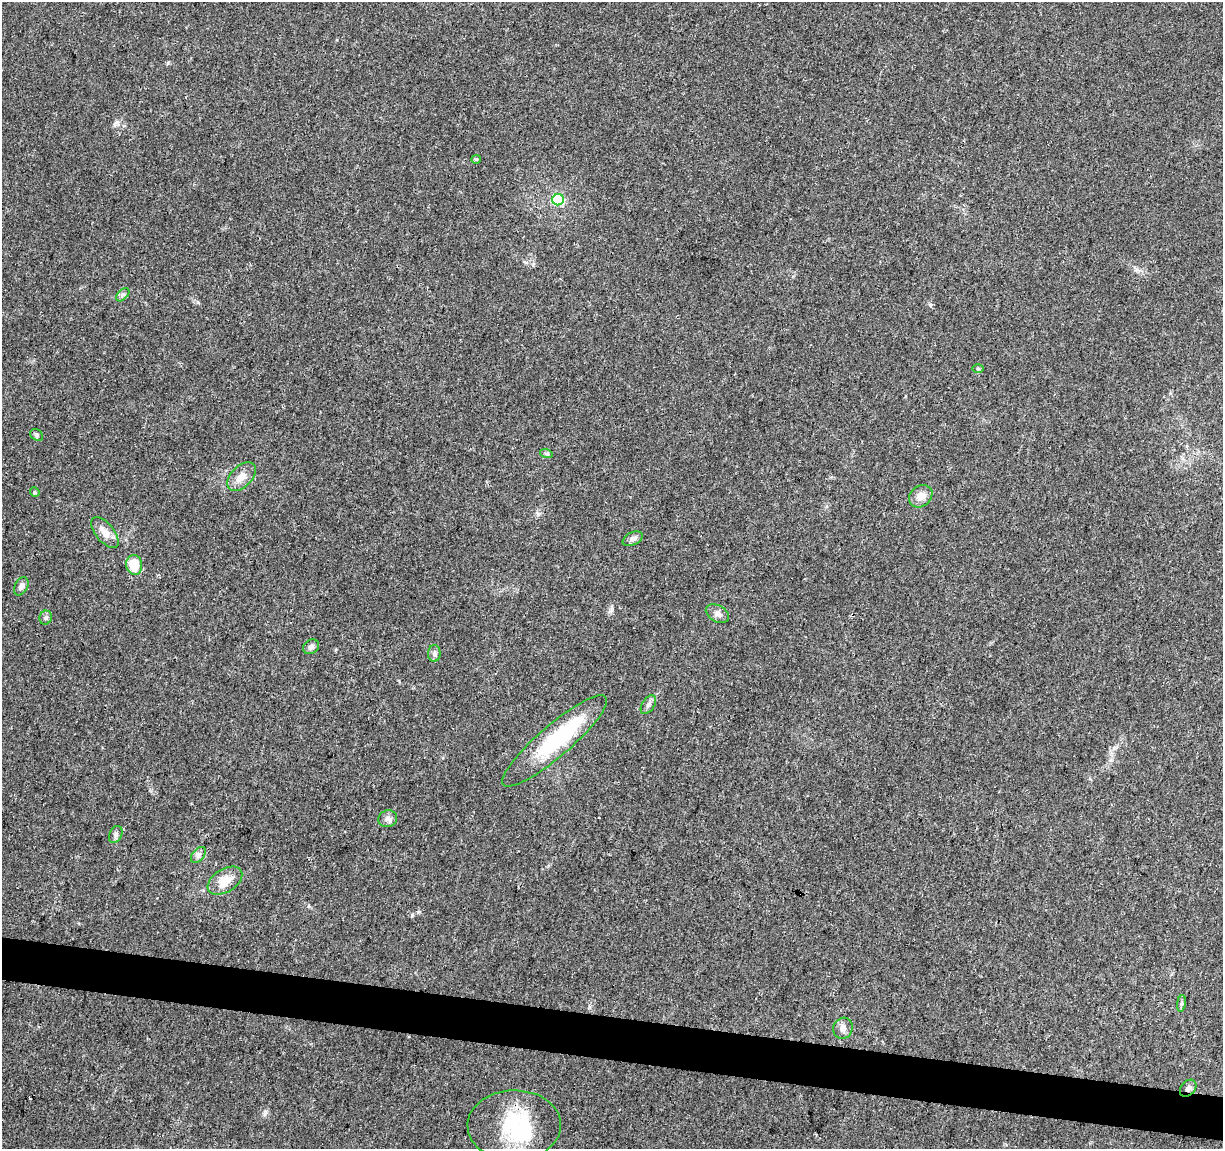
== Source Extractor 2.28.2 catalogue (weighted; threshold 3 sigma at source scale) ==
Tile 6 of 4 x 4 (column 2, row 2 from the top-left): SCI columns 1223-2443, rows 2521-3667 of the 4895 x 5100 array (HDU 1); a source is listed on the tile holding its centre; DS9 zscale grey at full resolution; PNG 1225 x 1151 px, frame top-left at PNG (2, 2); each listed source drawn as its Kron ellipse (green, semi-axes under 4 px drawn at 4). Shown black and unused: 4% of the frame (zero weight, under 3 of 4 exposures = <1% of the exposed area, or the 3 px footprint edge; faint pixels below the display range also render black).
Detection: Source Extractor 2.28.2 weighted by HDU 2 'WHT'; one run over the whole footprint, this tile lists its part. Background 0.0215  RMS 0.004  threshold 0.0182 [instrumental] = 3 sigma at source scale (4.5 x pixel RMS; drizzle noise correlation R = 1.50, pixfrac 1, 0.0396/0.0396 arcsec/px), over >= 5 px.
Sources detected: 29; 2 inside a brighter object's white glare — neither listed nor drawn; the other 27 listed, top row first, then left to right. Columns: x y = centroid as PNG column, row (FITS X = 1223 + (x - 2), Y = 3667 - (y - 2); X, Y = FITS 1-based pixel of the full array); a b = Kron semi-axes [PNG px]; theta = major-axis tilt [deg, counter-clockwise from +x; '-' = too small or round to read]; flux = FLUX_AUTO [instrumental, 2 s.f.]
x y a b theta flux
476 159 5 4 - 0.45
558 200 6 5 - 30
123 295 8 5 45 0.96
978 369 6 4 -1 0.47
37 435 7 5 -39 0.75
546 453 6 4 -18 0.75
241 476 17 10 45 4.4
35 492 5 4 - 0.52
921 496 13 10 40 3.5
105 532 19 9 -51 4.3
633 539 11 6 26 1.5
134 565 10 8 -79 9.1
21 586 10 6 62 1.5
717 614 12 8 -28 2.2
46 618 7 6 - 0.95
311 647 8 7 - 1.5
434 653 8 6 89 1.1
648 705 10 6 56 1.4
555 741 67 16 41 35
388 819 9 8 - 1.7
116 834 9 6 63 1.2
198 855 9 6 50 1.4
225 881 19 11 32 7
1181 1003 8 4 81 0.87
843 1028 11 9 63 2.4
1188 1088 10 7 46 1.6
514 1126 46 35 1 35
Overlapping masked pixels (flux is a lower limit): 1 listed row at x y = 1188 1088
Unlisted compact peaks at least as high as the median listed source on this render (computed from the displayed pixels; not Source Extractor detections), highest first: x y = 117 122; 412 915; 610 611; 168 63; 265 1113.